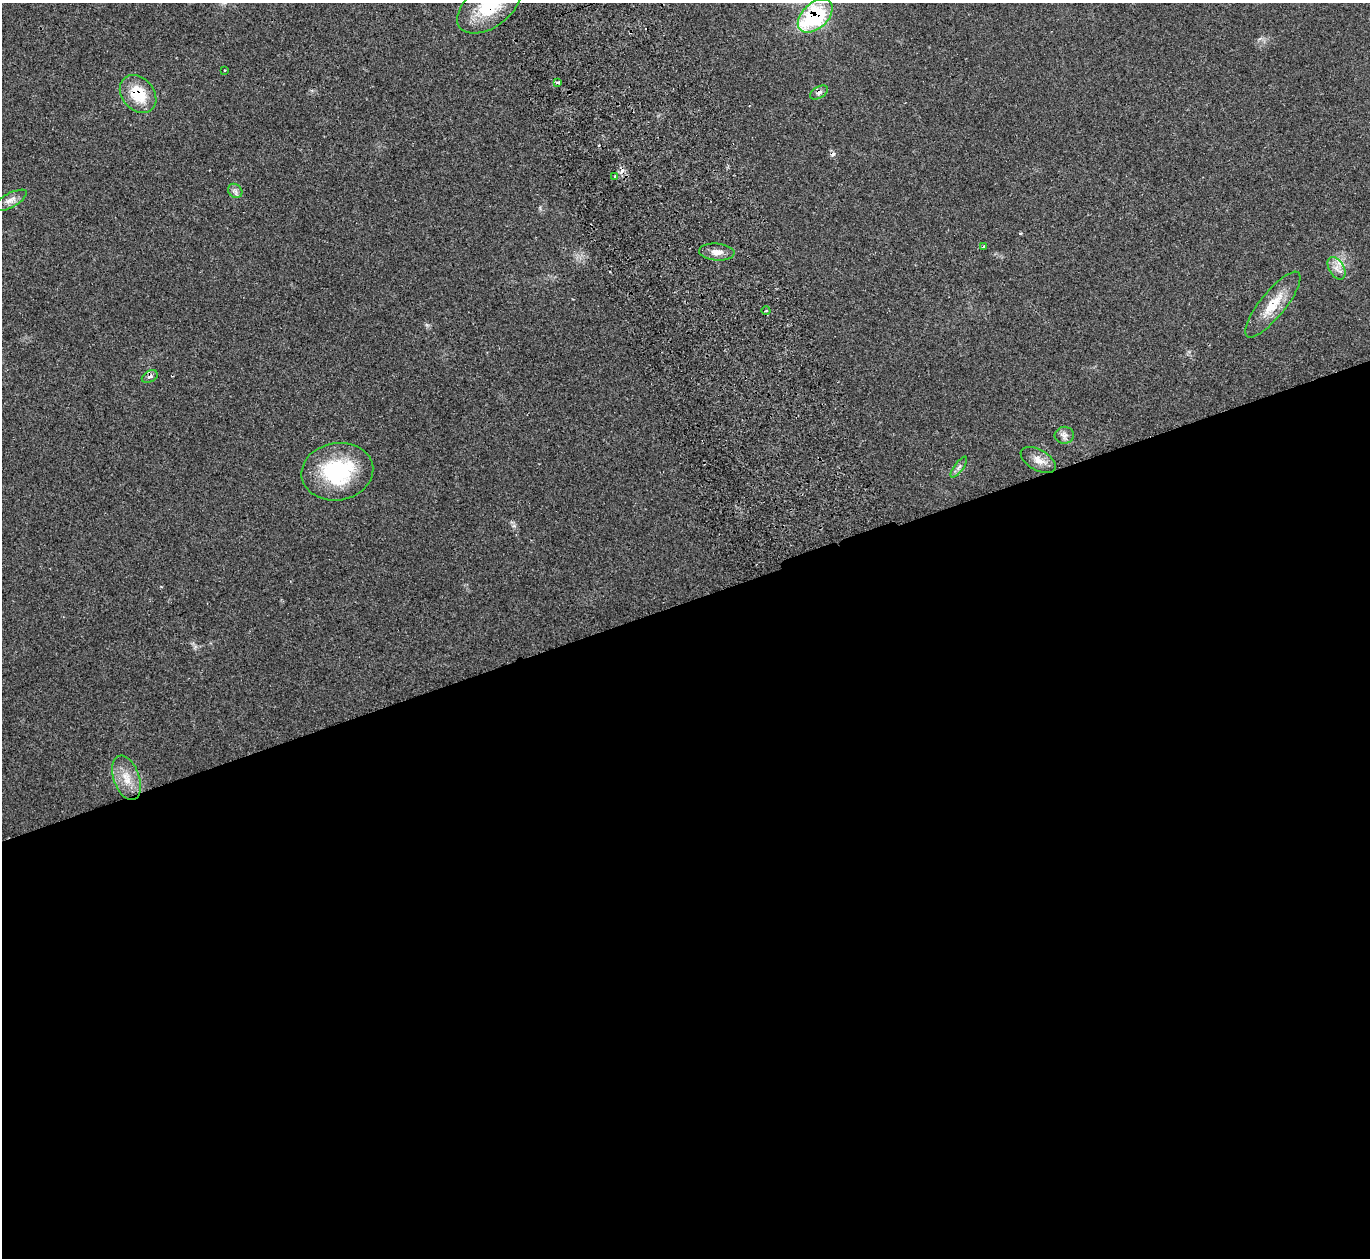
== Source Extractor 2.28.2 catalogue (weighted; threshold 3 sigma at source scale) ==
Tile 15 of 4 x 4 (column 3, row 4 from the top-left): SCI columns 2787-4154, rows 183-1438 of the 5588 x 5512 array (HDU 1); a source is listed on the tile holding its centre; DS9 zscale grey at full resolution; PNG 1372 x 1260 px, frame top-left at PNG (2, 3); each listed source drawn as its Kron ellipse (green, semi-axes under 4 px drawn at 4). Shown black and unused: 52% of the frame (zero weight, under 2 of 3 exposures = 3% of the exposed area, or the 3 px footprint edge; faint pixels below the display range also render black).
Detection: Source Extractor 2.28.2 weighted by HDU 2 'WHT'; one run over the whole footprint, this tile lists its part. Background 0.0987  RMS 0.0078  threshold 0.0352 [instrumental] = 3 sigma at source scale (4.5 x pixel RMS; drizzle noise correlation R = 1.50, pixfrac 1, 0.05/0.05 arcsec/px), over >= 5 px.
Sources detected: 23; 3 cosmic-ray / hot-pixel residue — neither listed nor drawn; the other 20 listed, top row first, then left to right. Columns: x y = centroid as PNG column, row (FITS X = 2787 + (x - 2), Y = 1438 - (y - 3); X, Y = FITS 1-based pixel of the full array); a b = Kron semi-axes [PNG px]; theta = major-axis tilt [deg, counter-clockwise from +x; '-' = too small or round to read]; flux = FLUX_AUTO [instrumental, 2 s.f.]
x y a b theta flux
489 6 36 21 36 38
815 16 20 13 42 81
225 70 3 2 - 0.9
558 82 3 3 - 3.3
819 92 10 5 31 2.7
138 94 21 16 -49 25
615 176 3 3 - 0.91
235 191 8 6 -45 2.4
10 200 18 7 28 5.1
984 246 3 3 - 1
717 252 17 8 -5 5.9
1337 268 12 7 -60 5.1
1273 305 41 12 51 19
766 311 4 3 - 0.97
150 377 8 5 28 2.6
1064 435 9 8 - 3.6
1038 460 19 10 -29 7.6
959 467 12 4 54 2.4
337 472 36 28 10 65
126 778 23 12 -70 13
Overlapping masked pixels (flux is a lower limit): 4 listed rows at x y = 489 6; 815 16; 819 92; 138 94
Isophote crosses this tile's border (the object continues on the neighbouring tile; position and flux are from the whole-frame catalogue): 1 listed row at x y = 489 6